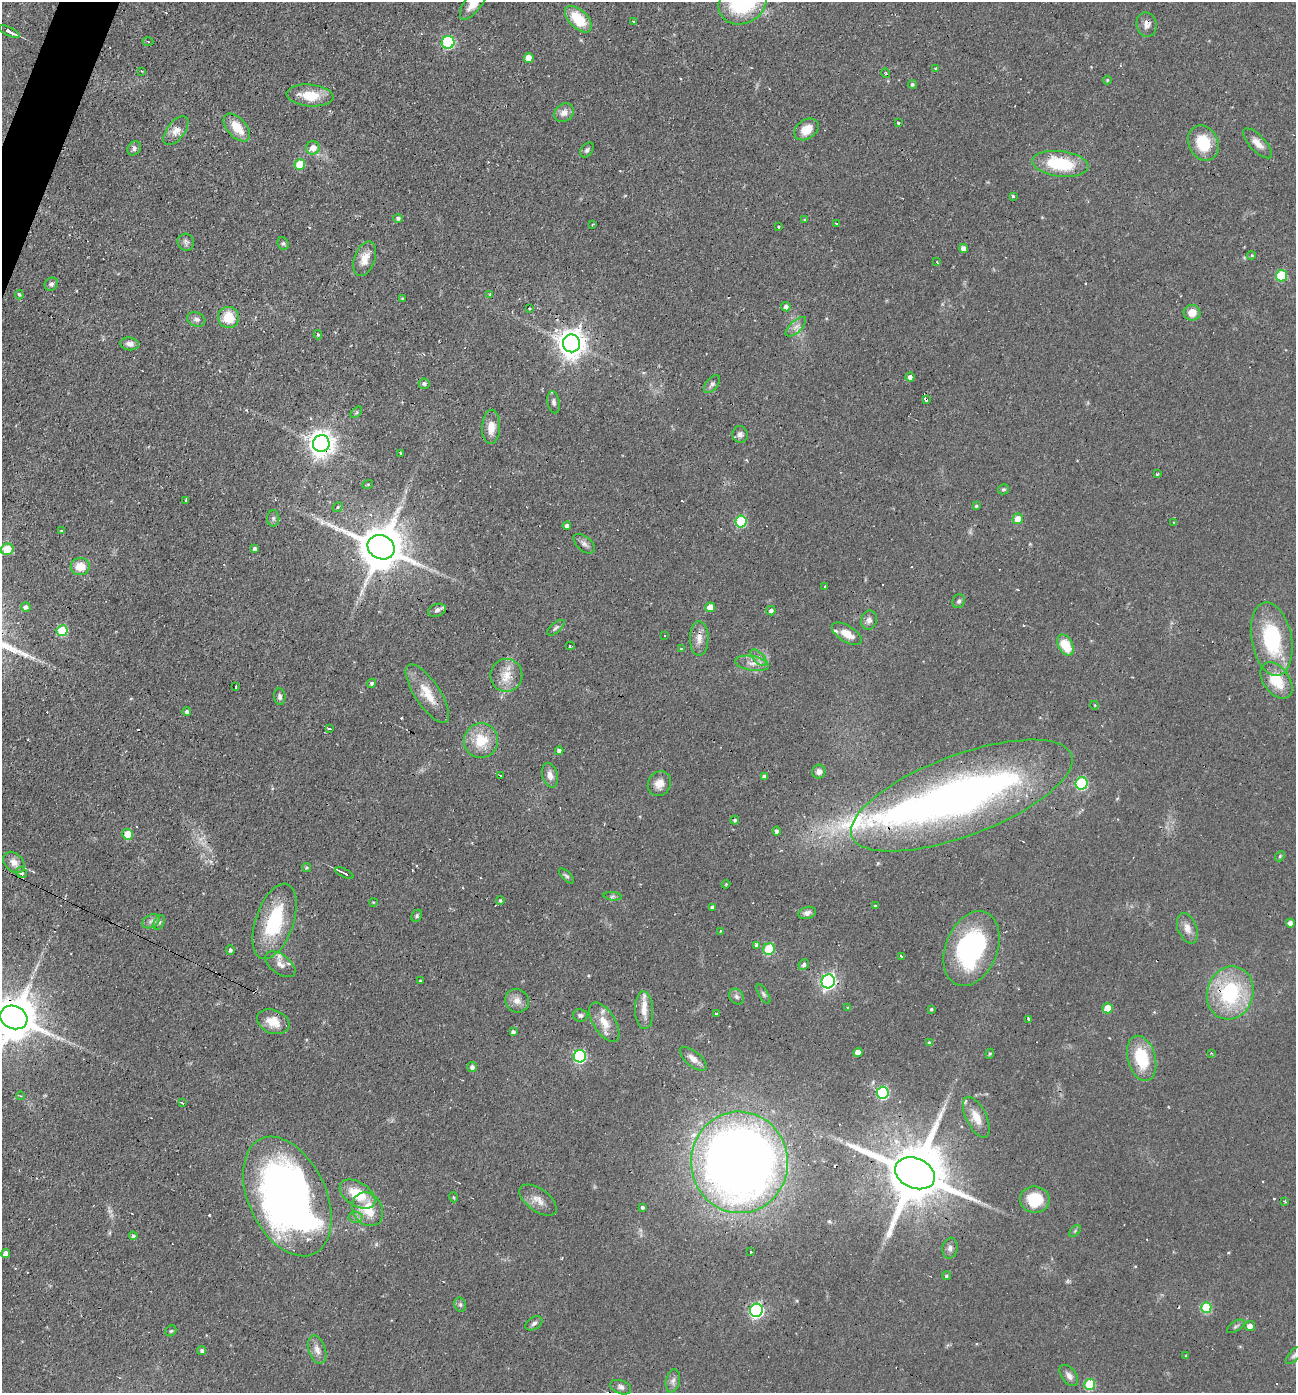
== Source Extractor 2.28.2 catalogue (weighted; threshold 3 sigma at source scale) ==
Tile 11 of 4 x 4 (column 3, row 3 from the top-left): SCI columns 2722-4015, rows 1392-2782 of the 5577 x 5563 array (HDU 1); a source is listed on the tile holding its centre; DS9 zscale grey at full resolution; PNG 1298 x 1395 px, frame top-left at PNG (2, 2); each listed source drawn as its Kron ellipse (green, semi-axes under 4 px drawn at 4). Shown black and unused: <1% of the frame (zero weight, under 2 of 3 exposures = <1% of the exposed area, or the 3 px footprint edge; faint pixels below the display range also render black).
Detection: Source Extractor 2.28.2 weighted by HDU 2 'WHT'; one run over the whole footprint, this tile lists its part. Background 0.0587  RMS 0.0051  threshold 0.0227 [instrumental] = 3 sigma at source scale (4.5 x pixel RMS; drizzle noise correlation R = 1.50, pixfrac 1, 0.05/0.05 arcsec/px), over >= 5 px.
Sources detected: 241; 2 inside a brighter object's white glare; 22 cosmic-ray / hot-pixel residue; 2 long thin detections or spike segments (spike, bleed or trail) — neither listed nor drawn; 8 inside a brighter listed object's ellipse — not listed separately; the other 207 listed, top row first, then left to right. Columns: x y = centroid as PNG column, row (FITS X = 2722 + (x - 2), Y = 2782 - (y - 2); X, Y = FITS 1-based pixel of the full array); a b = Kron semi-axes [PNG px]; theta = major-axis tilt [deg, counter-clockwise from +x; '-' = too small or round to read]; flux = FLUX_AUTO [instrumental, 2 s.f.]
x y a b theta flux
743 2 25 21 35 56
474 3 20 8 53 8.4
578 19 16 9 -45 17
633 21 3 2 - 0.53
1147 25 12 10 -77 3.3
9 31 11 3 -26 3
148 41 5 3 - 0.5
448 42 6 6 - 58
529 58 5 5 - 5.8
936 68 3 3 - 1.5
141 71 3 2 - 0.49
886 73 4 2 - 0.45
1107 80 4 4 - 0.55
912 84 4 4 - 0.99
310 95 23 11 -5 12
564 113 10 8 37 3.6
898 123 3 3 - 1.2
237 127 16 9 -48 11
806 129 13 9 36 7.4
176 131 17 9 52 4.4
1203 143 18 14 -65 18
1257 143 19 8 -46 4.9
134 148 7 6 - 1.4
313 148 7 6 - 5.4
587 150 8 5 50 1.2
300 164 5 5 - 17
1060 164 28 12 -7 28
1013 196 4 3 - 1.4
398 218 5 4 - 1.3
805 220 3 3 - 0.51
592 224 3 2 - 0.52
836 224 3 2 - 0.82
778 227 3 2 - 0.65
186 242 8 8 - 1.7
283 244 7 5 -68 0.93
963 248 4 4 - 3.4
1251 256 4 4 - 1.2
365 259 18 10 70 6.3
937 262 3 2 - 0.54
1281 276 5 5 - 23
51 284 7 6 - 1.5
490 294 3 2 - 0.48
19 295 4 3 - 0.72
402 298 4 3 - 0.5
786 307 4 4 - 1.8
529 309 3 2 - 0.48
1192 313 8 8 - 6
228 317 10 10 - 11
196 319 9 7 -19 1.9
796 327 13 6 43 2.7
318 335 4 3 - 0.69
572 343 9 8 - 620
130 344 9 6 -8 3
910 377 4 4 - 2
424 384 5 5 - 1.1
712 384 10 6 51 1.6
926 399 4 3 - 9.4
554 402 11 6 -79 1.8
356 412 7 4 44 0.83
491 427 17 9 87 5.8
740 434 8 8 - 2.2
321 444 8 8 - 530
400 453 3 2 - 0.39
1157 474 4 2 - 0.58
368 484 5 3 - 0.47
1003 489 6 5 - 0.84
186 500 4 2 - 0.44
976 506 4 3 - 0.71
338 507 5 4 - 0.68
273 518 8 6 89 1.3
1018 519 5 5 - 6.7
741 521 6 5 - 38
1174 522 3 2 - 0.49
567 526 4 3 - 1.5
61 531 4 3 - 0.45
584 544 12 7 -40 2.2
381 547 14 11 -24 2200
7 549 6 6 - 12
255 549 4 4 - 1.9
80 567 9 8 - 8.3
824 586 3 2 - 0.63
959 601 7 6 - 1.3
26 607 5 4 - 1.9
710 607 5 5 - 5.5
437 610 9 6 19 1.6
771 611 5 4 - 1.8
869 620 9 7 76 2.5
556 628 10 5 41 1.3
62 631 5 5 - 27
847 634 17 8 -32 6.9
664 636 3 2 - 0.56
699 638 17 9 90 4.9
1272 639 37 20 -79 44
1065 645 11 7 -62 13
570 646 4 3 - 1.4
681 648 3 2 - 0.46
759 658 10 5 -46 2
752 663 17 7 -10 4.2
506 675 16 16 - 8.4
1276 680 20 13 -53 15
371 683 4 4 - 1.2
235 687 4 3 - 3.2
427 694 34 12 -56 12
280 697 8 5 -84 1.5
1094 705 4 3 - 0.41
187 711 4 4 - 1.3
329 729 4 2 - 0.56
481 741 17 17 - 15
559 751 4 4 - 2.1
819 772 7 6 - 2.2
550 775 12 7 -75 3.3
501 776 3 2 - 0.35
764 777 4 3 - 1.9
1082 783 6 6 - 51
659 784 13 11 61 4.6
962 796 117 40 20 280
735 820 4 4 - 1.1
777 831 4 4 - 1.9
127 834 5 5 - 8.9
1280 856 6 4 48 0.69
14 862 12 8 -45 4.1
306 867 4 4 - 0.69
21 873 6 5 - 1.2
344 873 10 2 -25 1.8
566 876 9 4 -45 1.1
726 884 4 3 - 0.52
613 896 9 3 -5 1
500 900 4 4 - 0.71
373 902 4 3 - 0.38
875 906 4 4 - 0.64
712 907 3 3 - 0.85
807 913 9 6 17 1.9
417 916 6 5 - 1
151 921 9 6 30 2
275 921 39 19 71 36
159 922 7 5 63 1.3
1290 923 4 4 - 2.6
1187 928 16 9 -69 4.5
720 931 3 2 - 0.79
756 946 3 3 - 2
971 948 39 26 68 78
769 949 6 5 - 22
230 950 4 4 - 1.5
901 956 3 3 - 2.6
280 964 17 9 -36 4.7
804 964 5 4 - 1.5
420 981 3 3 - 0.96
828 981 7 6 - 150
1230 993 27 23 73 46
764 994 11 4 -58 1.2
736 997 8 6 -47 1.6
517 1001 12 11 - 4.2
848 1008 4 4 - 0.81
1108 1008 5 5 - 10
931 1009 3 3 - 0.7
644 1010 19 9 -87 5.6
716 1014 4 3 - 1.4
580 1015 7 6 - 1.3
14 1017 14 11 -25 2300
1029 1019 4 3 - 1.2
273 1022 17 11 -21 8.6
604 1022 22 11 -57 7.7
513 1032 4 4 - 1.6
929 1042 4 3 - 0.6
858 1052 4 4 - 4.8
1211 1053 3 3 - 1.1
990 1054 5 4 - 0.65
580 1056 6 6 - 70
1142 1058 23 14 -75 23
693 1059 16 7 -39 4.3
472 1067 5 5 - 1.8
883 1093 6 6 - 59
20 1096 4 3 - 0.44
182 1103 4 3 - 0.47
976 1117 22 10 -63 7.3
739 1162 51 48 -85 600
915 1173 21 15 -23 4900
357 1194 20 11 -33 16
287 1196 63 38 -65 330
453 1197 5 3 - 0.55
538 1200 21 11 -36 5.4
1035 1200 15 13 -8 19
1285 1201 4 3 - 0.6
642 1208 4 3 - 5.9
368 1209 18 14 -58 15
355 1217 7 5 -5 1.8
1075 1231 7 4 46 0.8
133 1236 4 4 - 1.4
950 1248 10 7 80 2.2
751 1252 3 2 - 0.67
6 1254 4 4 - 3.6
946 1276 4 4 - 0.88
460 1305 7 5 -69 1.2
1206 1308 5 5 - 28
756 1310 7 6 - 120
534 1323 9 6 33 1.5
1236 1326 10 5 33 1.1
1250 1326 5 5 - 2.6
171 1331 6 5 - 0.75
317 1350 15 8 -71 3.8
202 1351 4 4 - 1.3
1186 1355 3 3 - 3.6
1294 1355 10 5 48 1.3
1069 1376 12 7 -53 2.6
673 1381 11 7 79 2.1
1090 1384 5 5 - 29
621 1387 11 6 -21 1.9
Overlapping masked pixels (flux is a lower limit): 9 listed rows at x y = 1147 25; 926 399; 321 444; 381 547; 1230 993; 14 1017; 739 1162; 915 1173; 287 1196
Isophote crosses this tile's border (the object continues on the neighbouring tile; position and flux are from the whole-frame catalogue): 5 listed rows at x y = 743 2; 474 3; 7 549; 14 1017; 1294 1355